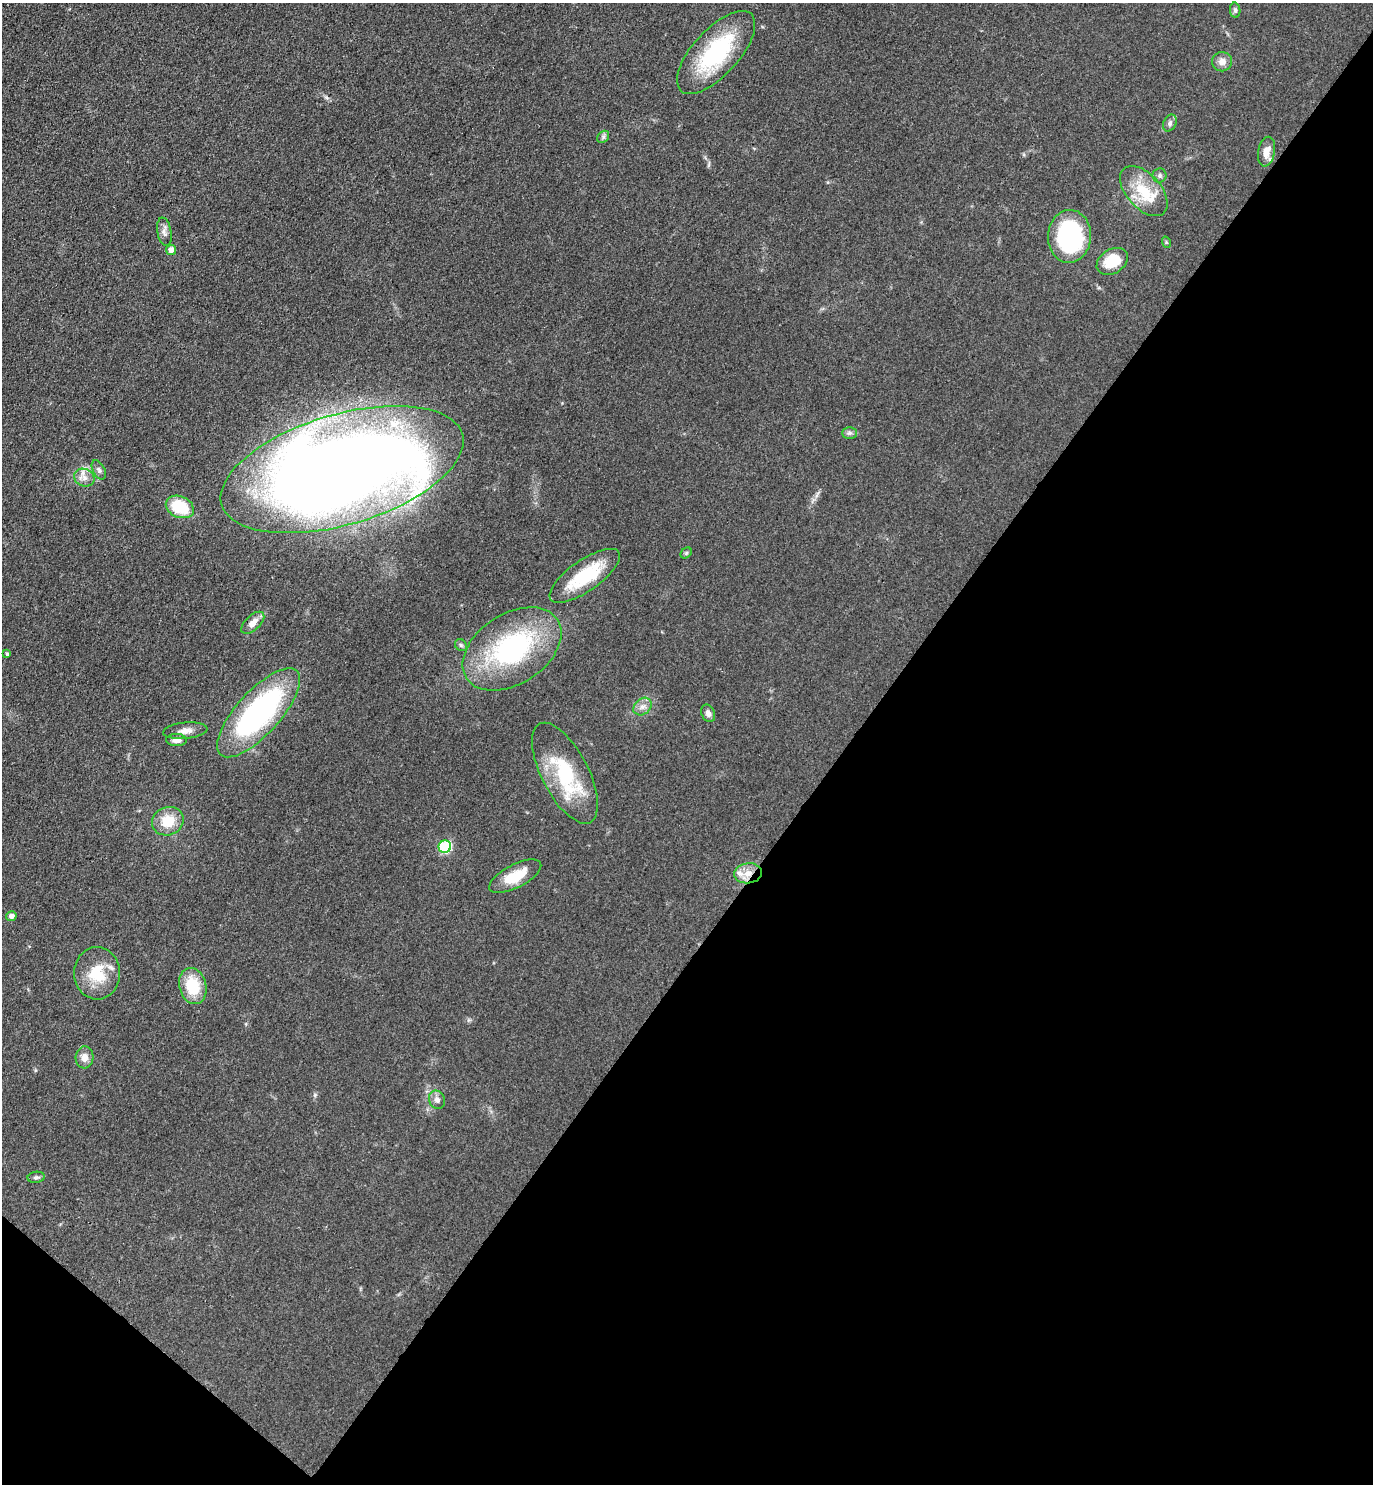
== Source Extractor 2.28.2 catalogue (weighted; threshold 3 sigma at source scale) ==
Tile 15 of 4 x 4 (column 3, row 4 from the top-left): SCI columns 3046-4416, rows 10-1491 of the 5948 x 5943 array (HDU 1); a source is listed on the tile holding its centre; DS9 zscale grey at full resolution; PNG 1375 x 1486 px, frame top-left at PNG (2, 3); each listed source drawn as its Kron ellipse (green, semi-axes under 4 px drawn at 4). Shown black and unused: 40% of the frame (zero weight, under 3 of 4 exposures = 1% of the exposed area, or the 3 px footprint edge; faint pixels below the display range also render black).
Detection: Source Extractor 2.28.2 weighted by HDU 2 'WHT'; one run over the whole footprint, this tile lists its part. Background 0.0754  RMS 0.0071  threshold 0.0319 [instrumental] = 3 sigma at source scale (4.5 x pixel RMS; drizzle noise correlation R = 1.50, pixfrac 1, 0.05/0.05 arcsec/px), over >= 5 px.
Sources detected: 42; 2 inside a brighter listed object's ellipse — not listed separately; the other 40 listed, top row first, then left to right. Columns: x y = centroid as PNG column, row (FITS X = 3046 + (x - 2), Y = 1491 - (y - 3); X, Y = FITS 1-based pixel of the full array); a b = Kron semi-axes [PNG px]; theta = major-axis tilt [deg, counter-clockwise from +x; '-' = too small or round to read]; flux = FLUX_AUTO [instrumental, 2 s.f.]
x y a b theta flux
1235 10 7 5 -80 1.6
716 52 52 23 48 69
1222 62 10 9 - 4.7
1170 123 9 6 64 2.1
603 137 7 5 47 1.5
1266 152 15 8 79 7.6
1159 176 7 7 - 1.9
1144 191 30 17 -48 25
164 232 14 7 -80 3.6
1069 236 26 21 86 100
1166 242 6 3 -73 0.78
171 250 5 5 - 5.3
1112 261 17 12 33 20
849 433 7 6 - 1.9
342 469 125 55 16 1600
99 470 10 6 -62 2.3
84 478 10 8 -23 5
180 507 14 10 -24 27
686 553 6 5 - 1.1
585 576 41 15 35 38
253 623 14 7 43 5.9
461 645 6 5 - 1.3
512 649 54 35 33 110
7 654 4 3 - 1.3
642 707 10 7 42 4
259 713 57 21 48 160
708 713 9 6 -66 3.1
185 731 22 8 5 5.8
176 740 10 6 -1 4.7
565 773 55 23 -63 54
168 821 16 14 22 17
445 847 6 6 - 59
748 873 14 10 7 7.7
515 876 29 11 28 17
11 916 5 5 - 3.3
97 973 26 23 -89 25
193 986 18 13 -74 25
84 1057 11 9 84 5.6
437 1100 9 8 - 3.4
36 1177 8 5 9 1.8
Overlapping masked pixels (flux is a lower limit): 1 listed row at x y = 748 873